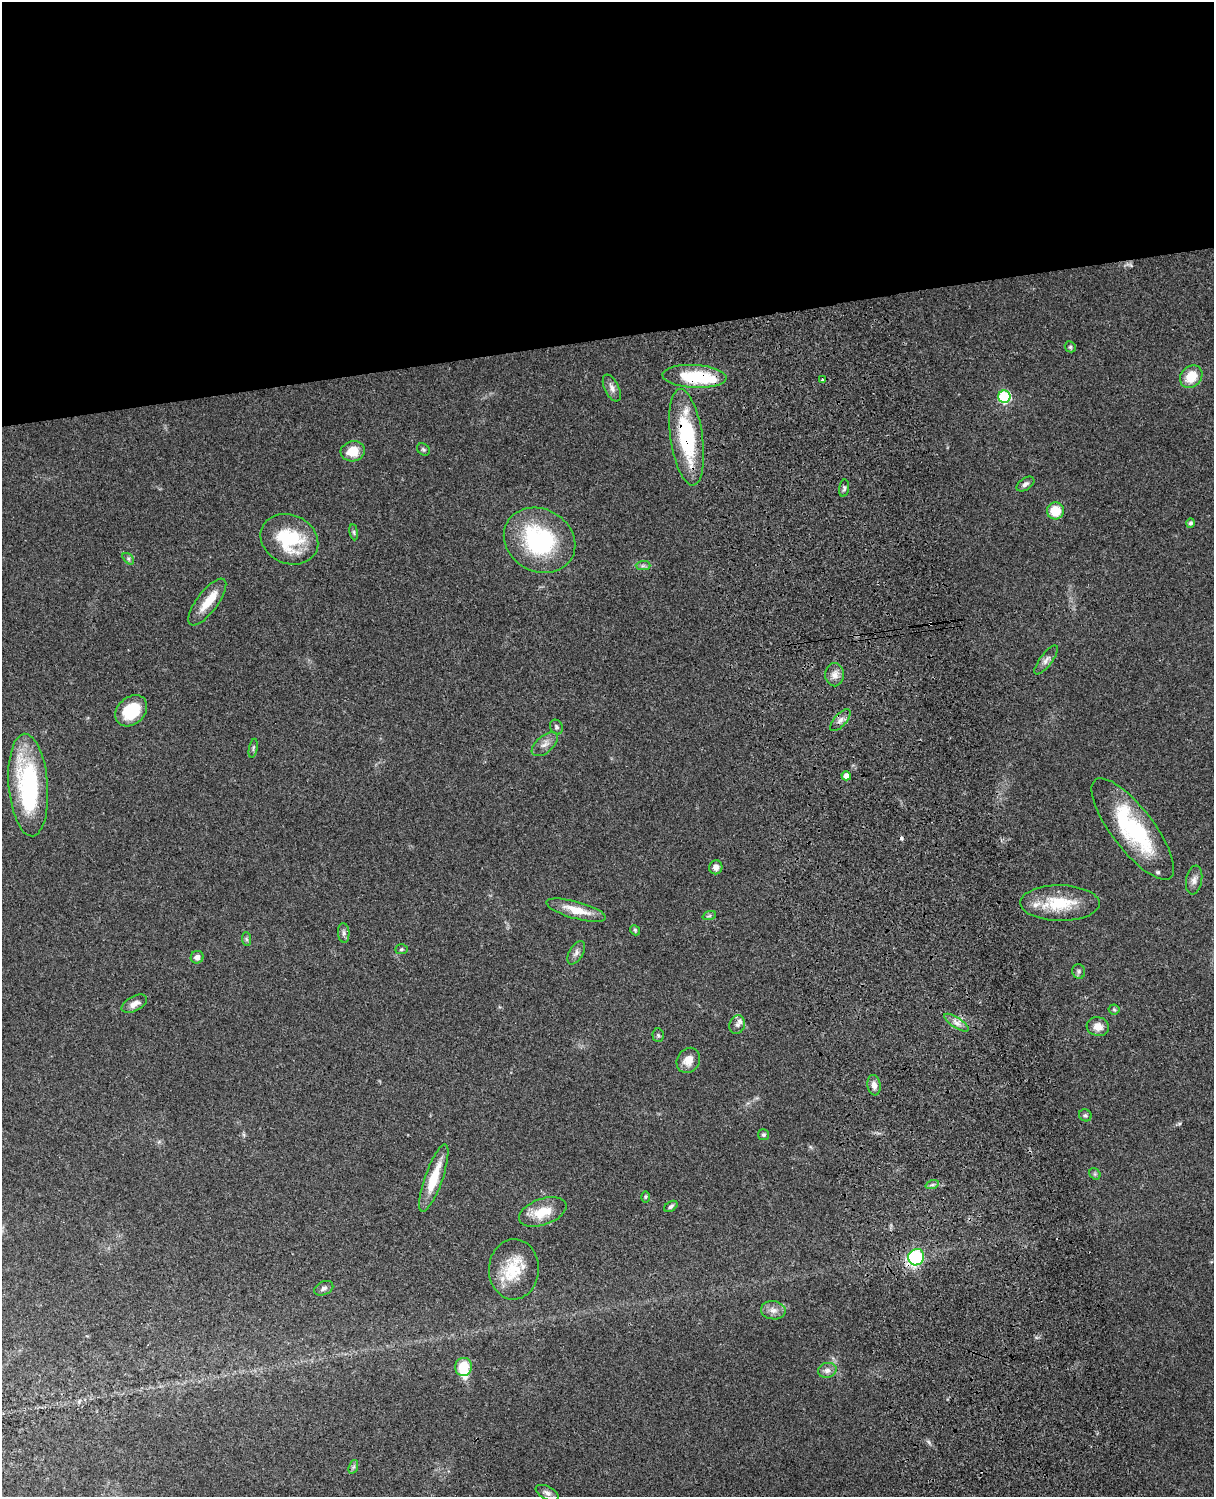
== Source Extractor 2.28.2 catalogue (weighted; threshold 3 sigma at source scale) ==
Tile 2 of 4 x 3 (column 2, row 1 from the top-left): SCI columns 1333-2544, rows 3268-4762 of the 5086 x 4925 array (HDU 1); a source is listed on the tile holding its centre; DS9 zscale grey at full resolution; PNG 1216 x 1499 px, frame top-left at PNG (2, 2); each listed source drawn as its Kron ellipse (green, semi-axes under 4 px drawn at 4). Shown black and unused: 23% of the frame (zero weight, under 3 of 4 exposures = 6% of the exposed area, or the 3 px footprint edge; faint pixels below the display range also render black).
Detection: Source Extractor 2.28.2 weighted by HDU 2 'WHT'; one run over the whole footprint, this tile lists its part. Background 0.0994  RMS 0.0064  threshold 0.0289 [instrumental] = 3 sigma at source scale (4.5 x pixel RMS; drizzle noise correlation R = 1.50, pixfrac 1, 0.05/0.05 arcsec/px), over >= 5 px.
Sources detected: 69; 2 inside a brighter object's white glare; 1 cosmic-ray / hot-pixel residue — neither listed nor drawn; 1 inside a brighter listed object's ellipse — not listed separately; the other 65 listed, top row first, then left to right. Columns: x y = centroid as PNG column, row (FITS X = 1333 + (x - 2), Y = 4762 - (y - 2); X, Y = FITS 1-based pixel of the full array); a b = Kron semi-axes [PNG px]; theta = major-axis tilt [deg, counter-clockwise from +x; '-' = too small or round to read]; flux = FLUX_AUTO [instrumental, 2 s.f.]
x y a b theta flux
1070 347 6 5 - 1.1
694 376 32 11 -3 38
1191 377 12 10 47 13
822 380 3 3 - 1.3
612 388 14 7 -64 3.2
1004 397 6 6 - 68
686 437 48 16 -82 57
423 450 7 5 -37 1.2
353 451 12 10 13 12
1025 484 10 6 33 2.3
844 488 8 5 80 1.4
1055 511 8 8 - 15
1191 523 5 4 - 1.5
354 532 8 4 -82 1.2
289 539 29 24 -24 39
540 540 37 31 -29 72
128 559 7 4 -45 1.1
643 566 7 4 1 1.3
207 602 28 10 53 12
1046 660 17 6 53 3.1
835 675 11 9 -90 4.3
131 711 18 13 42 26
840 720 13 6 49 3
556 727 7 6 - 1.5
545 744 15 8 41 4.3
253 748 9 3 79 1
846 776 5 4 - 5
28 785 51 19 -85 84
1133 829 62 21 -53 68
716 867 7 6 - 3.3
1194 880 14 8 81 3.6
1060 903 40 18 0 26
576 910 31 8 -15 13
709 916 7 4 18 1.2
635 930 5 4 - 0.88
344 933 10 5 -85 1.8
246 939 7 4 -88 1.1
401 949 6 5 - 1.1
576 953 13 7 60 2.8
197 957 6 6 - 3
1079 971 7 6 - 1.6
134 1004 14 7 28 4
1114 1009 5 5 - 0.86
956 1023 14 5 -33 3.5
737 1025 9 7 71 2.7
1098 1027 11 9 -13 5.6
658 1035 7 5 -87 1.2
688 1060 13 11 57 7.2
874 1085 10 6 -82 3.8
1085 1115 6 5 - 1.3
763 1135 5 5 - 1.2
1095 1174 6 5 - 1.1
434 1178 35 9 70 19
932 1185 7 4 18 1.3
645 1197 6 4 89 0.77
671 1206 7 4 33 1.4
543 1212 25 13 20 15
916 1257 8 7 - 66
514 1269 30 25 87 25
324 1288 10 6 25 2
773 1310 12 9 -8 4.3
463 1367 9 8 - 15
827 1370 9 7 14 3
353 1467 7 4 71 1.3
547 1493 12 6 -27 2.4
Overlapping masked pixels (flux is a lower limit): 3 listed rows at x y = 694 376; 686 437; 916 1257